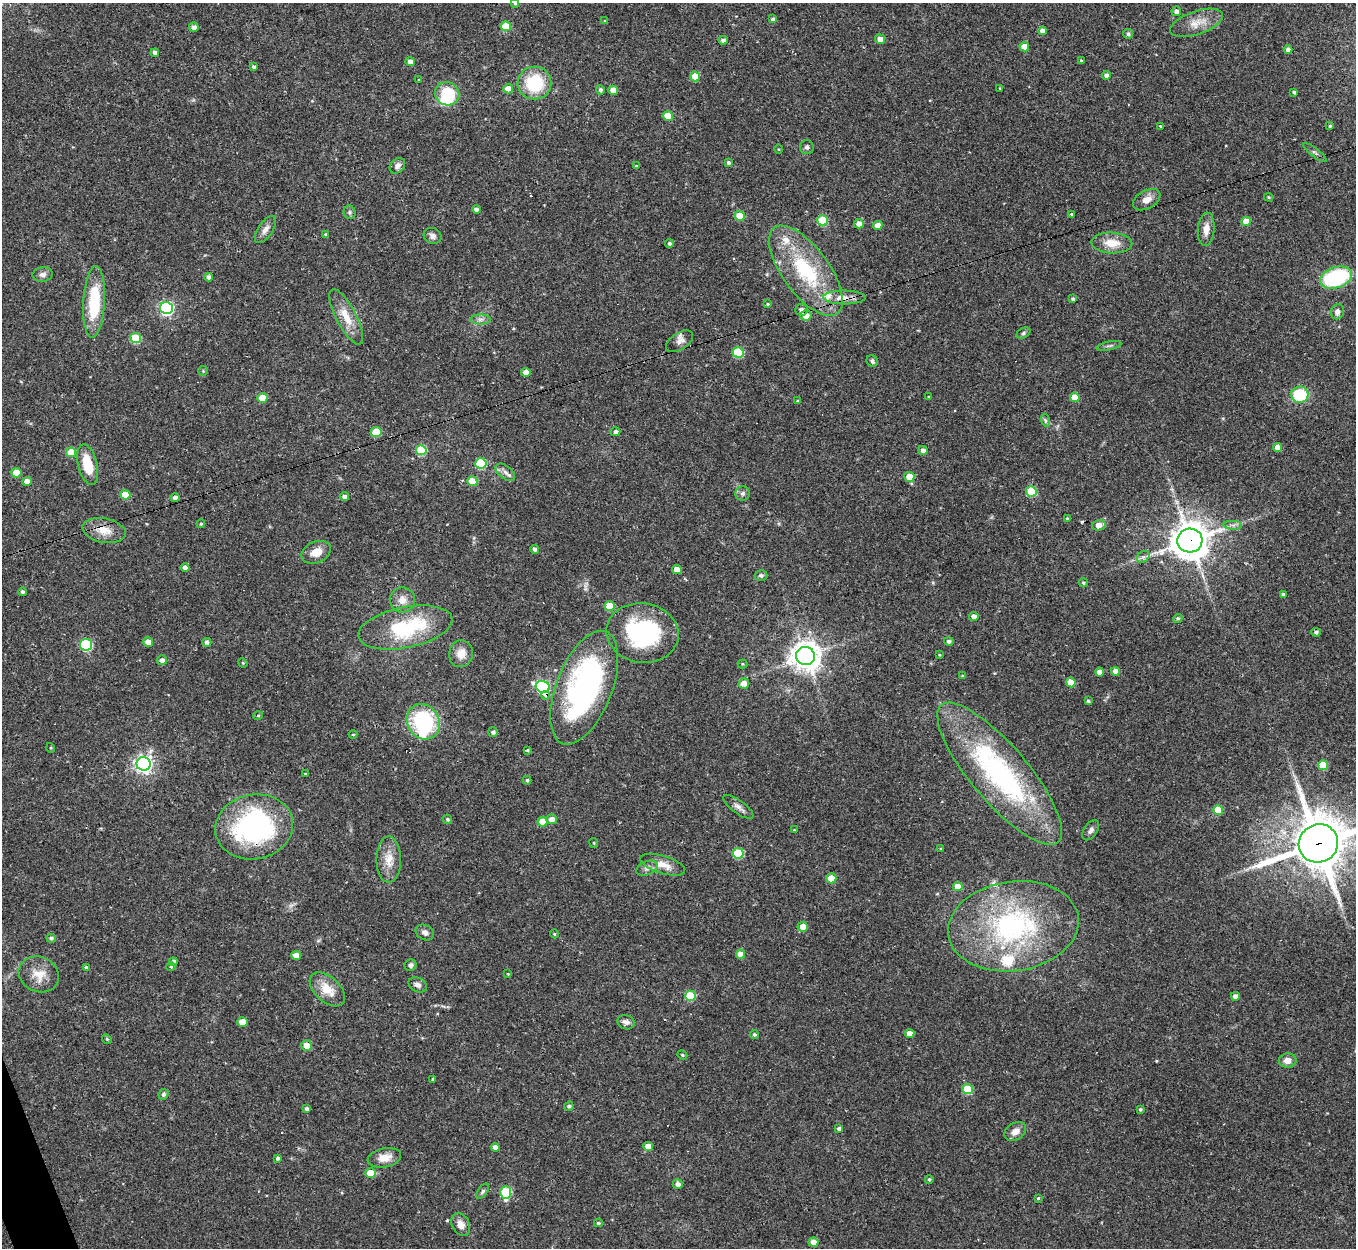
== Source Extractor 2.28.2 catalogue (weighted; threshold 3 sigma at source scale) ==
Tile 7 of 4 x 4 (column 3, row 2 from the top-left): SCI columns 2707-4060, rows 2633-3878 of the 5413 x 5393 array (HDU 1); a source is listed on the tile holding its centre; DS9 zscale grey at full resolution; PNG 1358 x 1250 px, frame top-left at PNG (2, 3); each listed source drawn as its Kron ellipse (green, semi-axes under 4 px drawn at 4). Shown black and unused: <1% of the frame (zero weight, under 2 of 3 exposures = <1% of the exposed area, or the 3 px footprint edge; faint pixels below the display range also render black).
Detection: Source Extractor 2.28.2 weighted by HDU 2 'WHT'; one run over the whole footprint, this tile lists its part. Background 0.0562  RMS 0.0055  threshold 0.0246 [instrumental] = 3 sigma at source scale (4.5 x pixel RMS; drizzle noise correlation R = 1.50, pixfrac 1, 0.05/0.05 arcsec/px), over >= 5 px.
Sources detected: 224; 2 inside a brighter object's white glare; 5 cosmic-ray / hot-pixel residue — neither listed nor drawn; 4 inside a brighter listed object's ellipse — not listed separately; the other 213 listed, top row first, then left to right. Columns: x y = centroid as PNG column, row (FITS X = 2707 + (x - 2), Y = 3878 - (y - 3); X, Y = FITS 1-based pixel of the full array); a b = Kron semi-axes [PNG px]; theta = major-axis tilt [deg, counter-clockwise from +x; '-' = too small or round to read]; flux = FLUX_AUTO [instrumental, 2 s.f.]
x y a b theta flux
515 3 4 4 - 0.75
1176 11 5 4 - 1.9
773 19 4 3 - 1.2
605 21 4 4 - 0.56
1196 23 27 11 19 8.2
506 26 5 5 - 16
194 27 5 5 - 2.6
1043 31 4 4 - 3.7
1128 34 5 5 - 1.3
880 39 5 4 - 3.9
723 40 4 4 - 1.8
1024 47 5 4 - 8
1288 49 4 4 - 2.3
155 53 4 4 - 1.9
1081 60 4 4 - 0.55
410 62 4 4 - 3.2
253 67 4 4 - 1.2
1106 75 4 4 - 2
695 76 5 5 - 12
419 79 4 2 - 0.36
534 83 17 16 - 28
1000 88 3 3 - 0.41
508 89 5 4 - 6.2
600 90 5 4 - 1.3
613 90 5 4 - 5.8
1294 92 4 3 - 1.1
447 94 12 11 - 20
668 116 5 5 - 15
1160 126 3 3 - 0.54
1330 126 4 4 - 0.69
807 147 7 7 - 1.5
779 149 5 3 - 0.44
1315 152 14 4 -37 1.3
728 162 4 4 - 0.96
397 166 8 6 43 2.2
636 166 3 3 - 0.43
1269 197 5 4 - 0.61
1147 200 15 9 28 4.5
476 209 4 3 - 1.8
350 212 7 6 - 1.1
1072 214 3 3 - 0.84
740 216 5 5 - 15
822 220 5 5 - 24
1246 221 5 4 - 8.1
859 224 5 4 - 3.7
878 225 5 4 - 4.5
265 229 15 7 56 3.3
1206 229 17 8 85 4.7
326 234 4 4 - 0.76
433 236 9 8 - 2.1
669 243 4 4 - 1.1
1112 243 20 10 -2 8.6
806 271 53 23 -54 48
43 274 10 7 7 2.1
209 277 4 4 - 2.2
1336 278 16 10 19 45
844 297 21 7 -1 5.1
1073 299 4 3 - 1.2
94 302 36 10 87 30
768 304 4 3 - 0.75
167 308 6 6 - 120
802 310 6 6 - 2.9
1337 312 8 6 68 2.2
806 315 6 5 - 5.8
346 317 31 10 -62 9.9
480 319 10 5 0 1.9
1023 333 7 5 29 1
136 338 5 5 - 29
680 341 15 8 33 3.1
1109 346 12 2 12 1.1
738 352 5 5 - 29
872 361 6 5 - 1.3
203 371 5 5 - 0.68
526 372 5 4 - 4.1
1300 395 8 8 - 22
929 397 4 2 - 0.38
1075 397 5 4 - 8.8
262 398 5 5 - 12
798 401 4 3 - 0.66
1045 420 6 4 -71 0.95
376 432 5 5 - 17
615 432 5 4 - 1.8
1277 448 4 4 - 5.4
421 450 5 5 - 27
923 450 4 4 - 2.6
71 452 5 5 - 13
481 463 5 5 - 27
88 465 21 9 -76 14
505 472 11 6 -38 2.3
16 473 5 5 - 9.2
909 477 5 5 - 9.2
27 481 5 4 - 3.8
472 481 5 5 - 13
1031 491 5 5 - 23
742 493 7 7 - 1.6
125 495 5 5 - 9
344 496 4 4 - 1.7
175 498 4 4 - 2.8
1067 518 4 3 - 0.55
201 524 4 4 - 0.7
1099 525 7 5 14 4.4
1233 525 9 4 -4 1.5
104 530 22 12 -11 8.2
1190 541 12 12 - 1200
535 549 4 4 - 1.5
316 552 15 10 24 6.5
1143 557 7 5 43 1.4
185 568 4 4 - 2.9
677 569 5 4 - 6.2
761 575 6 5 - 1.2
1083 583 4 4 - 0.84
22 592 4 4 - 1.2
1283 594 4 3 - 1
402 600 12 12 - 5.2
610 606 5 5 - 14
974 617 5 4 - 3
1178 618 5 4 - 1
405 627 48 20 11 45
1316 632 4 3 - 1.3
642 633 36 30 -8 63
949 641 5 4 - 1.5
148 642 5 4 - 4
207 642 4 4 - 1.6
86 645 6 5 - 61
461 654 13 12 - 5.7
939 655 4 3 - 0.49
805 656 9 9 - 700
162 660 5 5 - 2.3
243 663 5 4 - 0.49
742 664 5 4 - 0.62
1115 671 4 4 - 3.6
1099 672 4 4 - 3.4
963 676 4 3 - 0.54
1071 682 5 4 - 9.2
744 684 5 5 - 4.6
543 687 7 6 - 85
584 688 60 28 69 140
546 695 4 4 - 9.6
1088 701 3 3 - 0.9
258 716 5 3 - 0.49
423 722 18 16 -58 48
493 732 5 5 - 1.2
353 734 4 3 - 0.47
51 748 5 3 - 0.48
527 750 4 3 - 1.2
144 764 7 6 - 220
1323 765 5 5 - 15
305 774 4 3 - 0.49
1000 774 90 28 -50 120
527 780 4 4 - 0.84
738 807 18 6 -36 2.8
1218 810 5 5 - 17
447 819 5 4 - 0.95
552 819 5 5 - 3.3
542 822 5 4 - 12
254 827 39 32 11 99
794 830 3 3 - 0.4
1091 830 11 6 56 2.2
594 843 5 4 - 0.61
1318 843 20 19 - 2500
941 849 3 3 - 0.47
738 853 5 5 - 30
389 860 23 12 90 8.4
663 865 23 9 -17 7
647 868 11 7 23 2.5
831 878 5 5 - 11
958 887 5 4 - 5.9
1013 926 66 45 9 97
803 927 5 5 - 5.2
425 932 9 7 -28 2.4
554 934 4 4 - 0.67
51 938 5 4 - 1.2
741 954 5 4 - 5.8
296 955 5 4 - 4.7
173 962 4 4 - 2.1
411 965 6 6 - 1.6
86 967 4 4 - 0.94
171 967 4 4 - 0.62
39 974 20 17 -23 9.1
508 974 4 3 - 0.45
418 985 9 7 -27 2.1
327 989 21 12 -43 10
690 996 5 5 - 25
1235 996 4 4 - 2.6
242 1022 5 4 - 6.1
626 1022 9 7 -17 2.3
754 1034 4 4 - 1
910 1034 5 4 - 5.4
107 1039 5 4 - 0.73
307 1046 5 5 - 7.6
682 1055 5 4 - 0.79
1288 1060 8 7 - 3.5
433 1079 3 3 - 0.63
968 1089 5 5 - 22
163 1094 5 4 - 1.1
569 1106 5 4 - 1.1
307 1109 4 4 - 1.5
1140 1109 4 3 - 0.75
839 1129 4 4 - 1.9
1015 1131 12 8 34 4
648 1146 5 4 - 4.4
495 1147 4 4 - 2.7
278 1158 4 4 - 1.1
384 1158 17 9 11 6.5
370 1173 5 5 - 10
929 1179 4 3 - 0.78
678 1184 5 5 - 2.6
483 1191 9 4 55 1.1
506 1192 6 5 - 34
1038 1198 4 3 - 0.65
598 1223 4 3 - 0.78
461 1224 12 8 -63 4.1
813 1242 5 4 - 4.7
Overlapping masked pixels (flux is a lower limit): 6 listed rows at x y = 844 297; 1190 541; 543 687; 546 695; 254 827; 1318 843
Isophote crosses this tile's border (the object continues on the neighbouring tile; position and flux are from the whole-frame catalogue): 2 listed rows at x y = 515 3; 1318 843